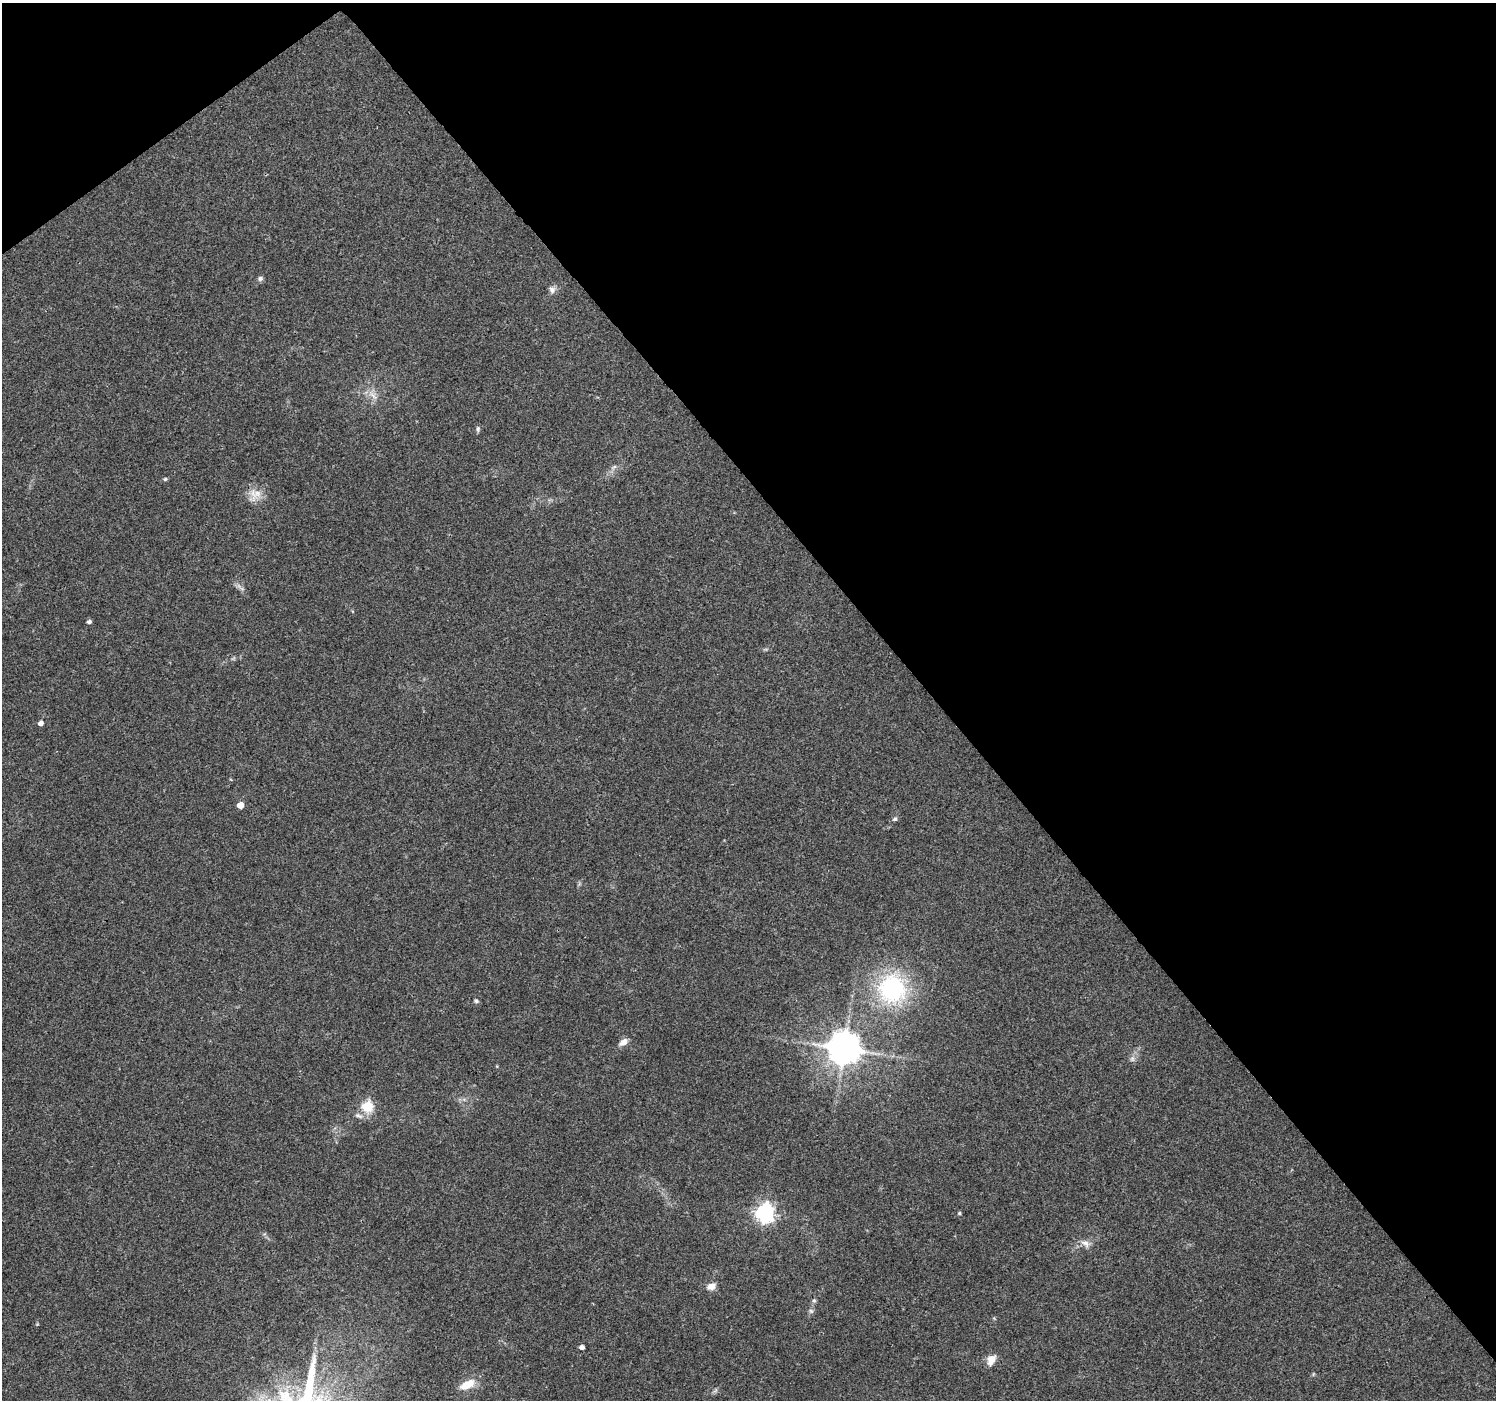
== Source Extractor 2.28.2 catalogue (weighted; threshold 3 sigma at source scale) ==
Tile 3 of 4 x 4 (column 3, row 1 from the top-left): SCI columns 2991-4484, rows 4332-5729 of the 5984 x 5930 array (HDU 1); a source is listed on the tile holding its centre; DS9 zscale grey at full resolution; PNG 1498 x 1402 px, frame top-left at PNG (2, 3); no overlay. Shown black and unused: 40% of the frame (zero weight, under 3 of 4 exposures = <1% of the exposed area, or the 3 px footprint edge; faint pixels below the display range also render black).
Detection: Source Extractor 2.28.2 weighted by HDU 2 'WHT'; one run over the whole footprint, this tile lists its part. Background 0.0621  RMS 0.004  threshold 0.0182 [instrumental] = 3 sigma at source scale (4.5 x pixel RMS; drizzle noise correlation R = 1.50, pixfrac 1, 0.0396/0.0396 arcsec/px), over >= 5 px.
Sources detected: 28; all 28 listed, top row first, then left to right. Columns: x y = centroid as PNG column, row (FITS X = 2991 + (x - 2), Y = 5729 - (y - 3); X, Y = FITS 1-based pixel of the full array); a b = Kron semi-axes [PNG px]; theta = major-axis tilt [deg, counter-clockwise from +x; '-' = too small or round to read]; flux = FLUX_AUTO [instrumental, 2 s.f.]
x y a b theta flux
260 278 7 7 - 0.94
552 290 10 9 - 1.7
373 395 18 6 -43 2.8
478 429 7 5 89 0.91
614 467 9 4 35 1.2
165 479 5 5 - 0.57
253 493 28 8 -81 4.2
239 586 10 3 -44 1.2
89 622 4 4 - 1.2
41 723 5 4 - 2
240 805 5 4 - 6.3
895 819 7 5 17 0.83
892 989 28 26 82 50
476 1001 6 5 - 0.75
623 1042 11 7 34 2.8
844 1048 9 9 - 880
1132 1058 8 6 70 1.3
367 1106 6 6 - 35
358 1116 12 6 -20 1.8
765 1213 7 7 - 170
959 1213 5 4 - 0.52
1085 1243 12 8 -39 2.5
711 1286 11 8 25 2.8
814 1300 6 5 - 0.75
811 1311 7 6 - 0.96
582 1347 4 4 - 1.8
991 1360 13 9 63 4
467 1385 19 9 26 7